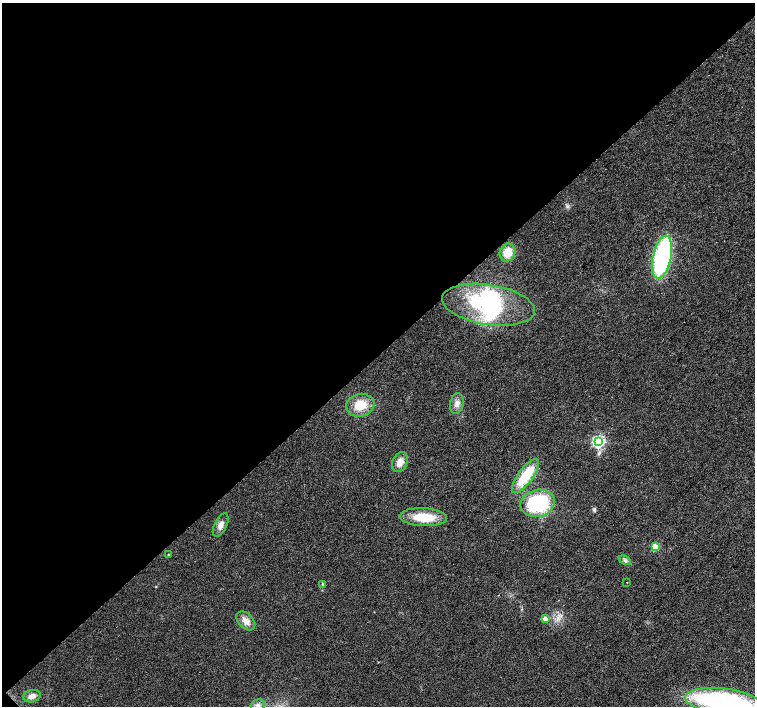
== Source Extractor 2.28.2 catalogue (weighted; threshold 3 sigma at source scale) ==
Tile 5 of 4 x 4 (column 1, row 2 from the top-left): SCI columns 5-1510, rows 3037-4444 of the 6026 x 6007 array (HDU 1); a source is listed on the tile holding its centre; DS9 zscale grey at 2 x 2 block average (1 PNG px = mean of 2 x 2 image px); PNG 757 x 708 px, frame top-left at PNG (2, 3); each listed source drawn as its Kron ellipse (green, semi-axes under 4 px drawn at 4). Shown black and unused: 50% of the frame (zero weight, under 2 of 3 exposures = <1% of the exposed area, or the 3 px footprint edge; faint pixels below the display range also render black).
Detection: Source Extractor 2.28.2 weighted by HDU 2 'WHT'; one run over the whole footprint, this tile lists its part. Background 0.0157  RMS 0.0077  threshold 0.0345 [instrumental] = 3 sigma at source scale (4.5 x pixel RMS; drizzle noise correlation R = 1.50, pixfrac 1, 0.0396/0.0396 arcsec/px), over >= 5 px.
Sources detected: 23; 2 inside a brighter object's white glare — neither listed nor drawn; the other 21 listed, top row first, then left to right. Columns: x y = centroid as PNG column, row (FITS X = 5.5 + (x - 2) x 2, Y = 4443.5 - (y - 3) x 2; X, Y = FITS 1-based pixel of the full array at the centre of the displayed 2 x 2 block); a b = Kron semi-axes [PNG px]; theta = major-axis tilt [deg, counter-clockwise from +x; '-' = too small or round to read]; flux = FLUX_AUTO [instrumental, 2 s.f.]
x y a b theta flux
508 252 9 7 67 25
662 257 22 9 77 300
488 305 47 20 -9 170
457 404 10 6 79 11
360 405 14 11 15 37
598 442 4 4 - 340
400 462 10 7 63 15
525 476 20 7 53 70
538 503 17 13 13 140
423 517 24 9 -3 54
221 525 13 6 64 10
655 547 3 3 - 69
168 555 3 3 - 1.7
625 560 6 4 -27 4.6
627 582 2 2 - 1.3
322 584 3 3 - 1.6
545 618 3 3 - 16
246 621 11 7 -46 13
32 696 9 6 13 10
723 701 38 13 -6 390
258 705 7 5 20 7.3
Isophote crosses this tile's border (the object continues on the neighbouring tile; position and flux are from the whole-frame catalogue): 1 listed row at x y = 723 701
Diffuse or blended objects may show on this block-average render without a row.